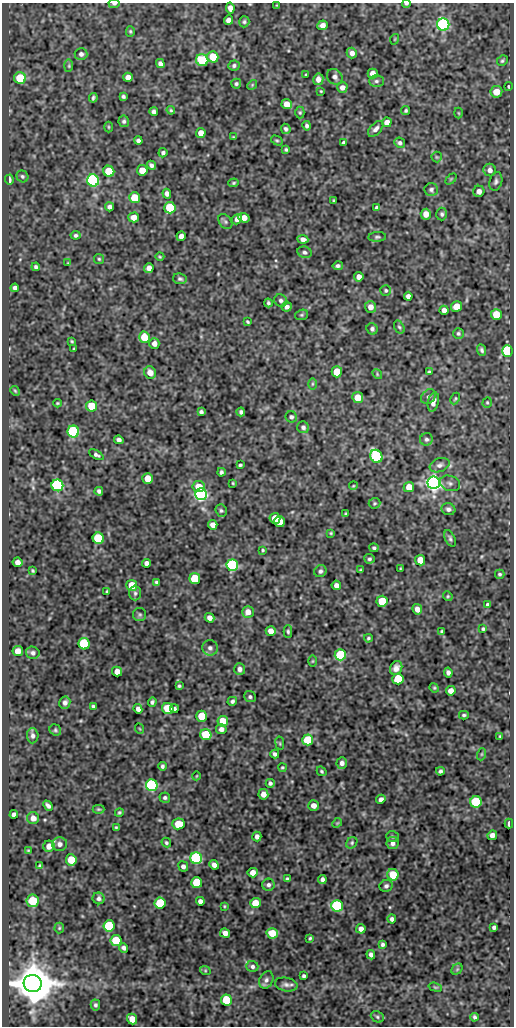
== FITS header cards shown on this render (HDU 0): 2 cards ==
NAXIS1  =                  512
NAXIS2  =                 1024

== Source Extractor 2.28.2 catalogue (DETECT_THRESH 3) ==
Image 512 x 1024 px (HDU 0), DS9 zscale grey, 1 PNG px = 1 image px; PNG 516 x 1028 px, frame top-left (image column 1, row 1024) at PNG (2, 3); each listed source drawn as its Kron ellipse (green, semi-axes under 4 px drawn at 4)
Background 48.2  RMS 0.55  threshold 1.64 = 3 sigma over >= 5 px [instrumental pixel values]
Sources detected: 297; all 297 listed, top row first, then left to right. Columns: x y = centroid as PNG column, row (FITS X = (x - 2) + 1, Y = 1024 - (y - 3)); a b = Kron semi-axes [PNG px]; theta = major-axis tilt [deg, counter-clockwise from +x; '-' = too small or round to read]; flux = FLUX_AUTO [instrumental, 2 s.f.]
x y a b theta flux
114 4 5 3 - 79
406 4 4 2 - 52
277 5 4 2 - 24
230 8 5 4 - 190
228 20 5 4 - 200
244 22 6 5 - 64
443 24 6 6 - 7800
322 25 5 5 - 210
130 31 5 4 - 48
395 39 5 3 - 32
352 53 5 5 - 180
81 54 6 6 - 130
213 57 5 5 - 1100
202 60 6 6 - 1700
502 61 5 5 - 61
160 64 5 4 - 130
234 65 6 5 - 81
69 66 6 4 84 52
373 74 5 5 - 270
306 75 3 2 - 38
128 77 5 4 - 220
335 77 8 7 - 130
20 78 6 6 - 1200
318 79 6 5 - 200
376 81 7 5 1 87
236 84 5 5 - 64
252 85 5 4 - 45
508 86 4 3 - 41
342 87 5 5 - 170
321 91 3 2 - 32
496 92 6 5 - 490
123 97 4 3 - 67
93 98 5 3 - 71
287 104 5 5 - 400
171 110 4 3 - 44
406 110 4 3 - 60
154 112 4 4 - 100
300 113 6 4 -90 52
459 113 5 3 - 33
124 121 6 5 - 74
387 122 5 4 - 220
307 126 5 4 - 86
108 127 5 3 - 37
286 129 5 4 - 91
376 129 9 5 46 140
201 133 5 5 - 300
233 137 3 3 - 31
138 140 4 4 - 93
277 140 6 4 -30 52
344 143 4 3 - 73
400 143 5 5 - 83
286 150 4 3 - 56
163 153 4 4 - 79
437 157 5 5 - 48
151 165 5 4 - 100
142 170 5 5 - 480
490 170 6 6 - 180
109 171 5 5 - 1000
22 176 6 5 - 74
451 179 6 4 45 39
9 180 5 3 - 250
93 180 6 6 - 9600
496 181 9 6 74 110
234 183 5 4 - 50
431 190 7 6 - 96
479 191 5 5 - 180
167 194 5 4 - 140
134 198 5 5 - 820
334 201 4 2 - 35
109 207 4 4 - 110
170 208 6 5 - 1500
377 208 4 3 - 68
426 214 5 5 - 330
442 214 6 5 - 74
134 217 5 5 - 300
244 218 6 4 -19 280
237 219 5 4 - 160
225 222 8 6 -49 81
76 235 5 4 - 70
181 236 5 4 - 180
377 237 9 5 4 75
303 239 5 4 - 150
305 252 7 5 -21 95
160 257 4 3 - 40
99 259 5 5 - 52
68 263 4 4 - 32
338 266 5 4 - 89
36 267 4 4 - 83
149 268 5 4 - 220
359 277 5 4 - 230
180 279 7 5 -9 75
15 288 4 4 - 130
386 290 5 5 - 58
408 296 4 4 - 130
281 300 7 6 - 95
268 303 4 3 - 65
456 306 5 5 - 540
287 307 5 4 - 140
370 307 6 5 - 230
444 310 4 4 - 180
302 315 7 5 20 59
496 315 5 5 - 830
248 322 4 3 - 50
399 327 7 4 -59 64
372 329 6 5 - 88
458 333 5 5 - 74
144 337 5 5 - 720
72 341 4 3 - 42
154 343 5 5 - 180
74 348 3 2 - 34
482 350 6 4 -67 79
507 351 6 5 - 3100
337 372 5 5 - 1100
429 372 4 3 - 58
150 373 6 6 - 330
377 374 5 4 - 42
312 384 6 4 89 51
15 391 5 4 - 44
358 397 5 5 - 470
428 397 8 6 43 110
455 399 6 3 63 44
433 402 10 5 77 200
487 402 5 4 - 48
57 403 4 3 - 43
92 406 5 5 - 1100
201 412 4 3 - 76
241 412 4 4 - 74
291 417 6 5 - 81
303 427 6 6 - 110
73 432 6 6 - 5500
426 439 6 6 - 93
119 440 4 4 - 130
96 455 8 4 -30 85
376 456 7 6 - 4300
240 465 4 3 - 56
440 465 10 7 21 150
221 472 4 3 - 73
148 478 5 5 - 540
233 483 3 2 - 35
434 483 6 6 - 26000
450 483 10 7 -19 130
57 485 6 6 - 6900
199 486 6 5 - 450
353 486 4 3 - 36
409 487 5 5 - 480
99 491 4 4 - 92
201 494 6 6 - 15000
374 503 6 5 - 55
448 509 7 6 - 110
221 511 6 5 - 72
346 514 3 3 - 41
275 518 5 5 - 580
280 522 5 5 - 580
213 525 5 4 - 230
331 533 4 4 - 42
98 538 6 5 - 2100
450 538 9 5 -67 83
374 548 5 4 - 64
263 550 4 3 - 44
369 559 5 5 - 75
420 560 5 5 - 500
17 562 5 4 - 170
147 563 4 4 - 170
232 565 6 5 - 8000
400 569 4 2 - 32
360 570 3 3 - 39
33 571 4 3 - 43
320 571 6 6 - 97
500 574 5 4 - 59
195 579 5 5 - 1800
156 582 4 4 - 60
132 585 5 5 - 700
336 585 5 4 - 180
107 592 4 3 - 53
135 593 7 5 -90 91
448 596 5 4 - 45
382 601 5 5 - 1100
488 605 4 4 - 96
417 609 5 4 - 220
248 612 6 5 - 290
140 615 6 6 - 70
209 618 5 4 - 170
483 629 3 3 - 52
271 631 5 4 - 240
288 631 6 4 -89 60
442 632 3 3 - 59
368 638 4 4 - 51
84 644 6 5 - 3600
210 648 8 7 - 120
18 651 5 5 - 290
33 653 7 6 - 97
340 655 5 5 - 2700
313 661 5 3 - 34
396 668 7 6 - 190
240 669 6 5 - 130
117 671 5 5 - 260
448 672 5 4 - 110
398 679 5 5 - 1600
179 686 3 3 - 53
434 688 5 4 - 43
451 691 5 4 - 250
250 697 6 5 - 71
232 701 5 4 - 82
152 702 5 4 - 72
65 703 6 5 - 130
93 706 4 3 - 57
138 709 5 4 - 140
168 709 6 5 - 1100
174 709 4 4 - 77
464 715 5 3 - 57
202 716 5 5 - 1100
223 721 5 5 - 660
140 729 5 3 - 29
221 729 5 5 - 150
55 730 6 5 - 62
206 735 5 5 - 1600
33 736 7 6 - 120
500 736 4 4 - 42
308 740 5 5 - 1300
280 743 7 3 -82 37
275 754 4 4 - 99
482 754 6 4 71 42
342 763 5 5 - 140
162 766 4 3 - 77
282 767 4 4 - 43
322 771 5 4 - 52
440 771 4 4 - 84
196 776 4 3 - 29
270 783 4 4 - 84
152 785 6 6 - 7100
263 794 5 5 - 260
165 798 5 5 - 75
381 799 5 4 - 140
476 802 5 5 - 3200
314 805 5 5 - 220
48 806 5 3 - 110
98 809 6 4 -1 47
119 812 4 3 - 56
14 814 4 4 - 110
33 818 6 6 - 210
337 823 5 4 - 40
178 824 6 5 - 800
509 824 5 2 - 79
116 827 3 3 - 49
492 835 5 4 - 170
257 837 5 4 - 130
392 837 6 5 - 62
166 842 5 4 - 59
352 843 6 5 - 64
392 843 6 6 - 130
60 844 7 7 - 150
49 846 6 5 - 270
28 850 4 3 - 29
196 858 6 6 - 6100
71 860 5 5 - 910
214 865 5 4 - 180
40 866 4 3 - 50
183 866 5 5 - 120
253 873 5 4 - 280
393 875 6 5 - 890
287 879 4 3 - 60
322 880 4 4 - 120
197 883 5 5 - 1800
268 885 6 6 - 100
386 886 7 6 - 90
99 898 6 5 - 110
33 901 6 6 - 1000
200 901 4 4 - 140
160 903 5 5 - 1800
255 903 5 5 - 600
224 906 4 3 - 38
337 906 6 5 - 4900
392 919 4 4 - 110
109 926 5 5 - 2800
494 927 4 4 - 91
59 928 5 5 - 49
361 929 5 4 - 180
225 933 5 4 - 200
272 933 6 5 - 590
310 938 3 3 - 46
116 941 6 5 - 1200
382 944 4 4 - 79
123 948 5 4 - 110
371 955 5 4 - 110
252 966 6 5 - 90
457 969 6 5 - 51
205 970 5 3 - 41
304 976 4 4 - 72
266 980 9 6 63 140
33 983 9 8 - 170000
286 984 11 6 -11 150
435 987 7 4 -18 47
226 1000 5 5 - 1900
95 1005 5 4 - 77
377 1017 7 5 -25 68
475 1017 4 3 - 73
132 1019 5 5 - 400
At the frame edge (FLAGS 8, measured only in part): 3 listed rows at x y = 114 4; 406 4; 230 8